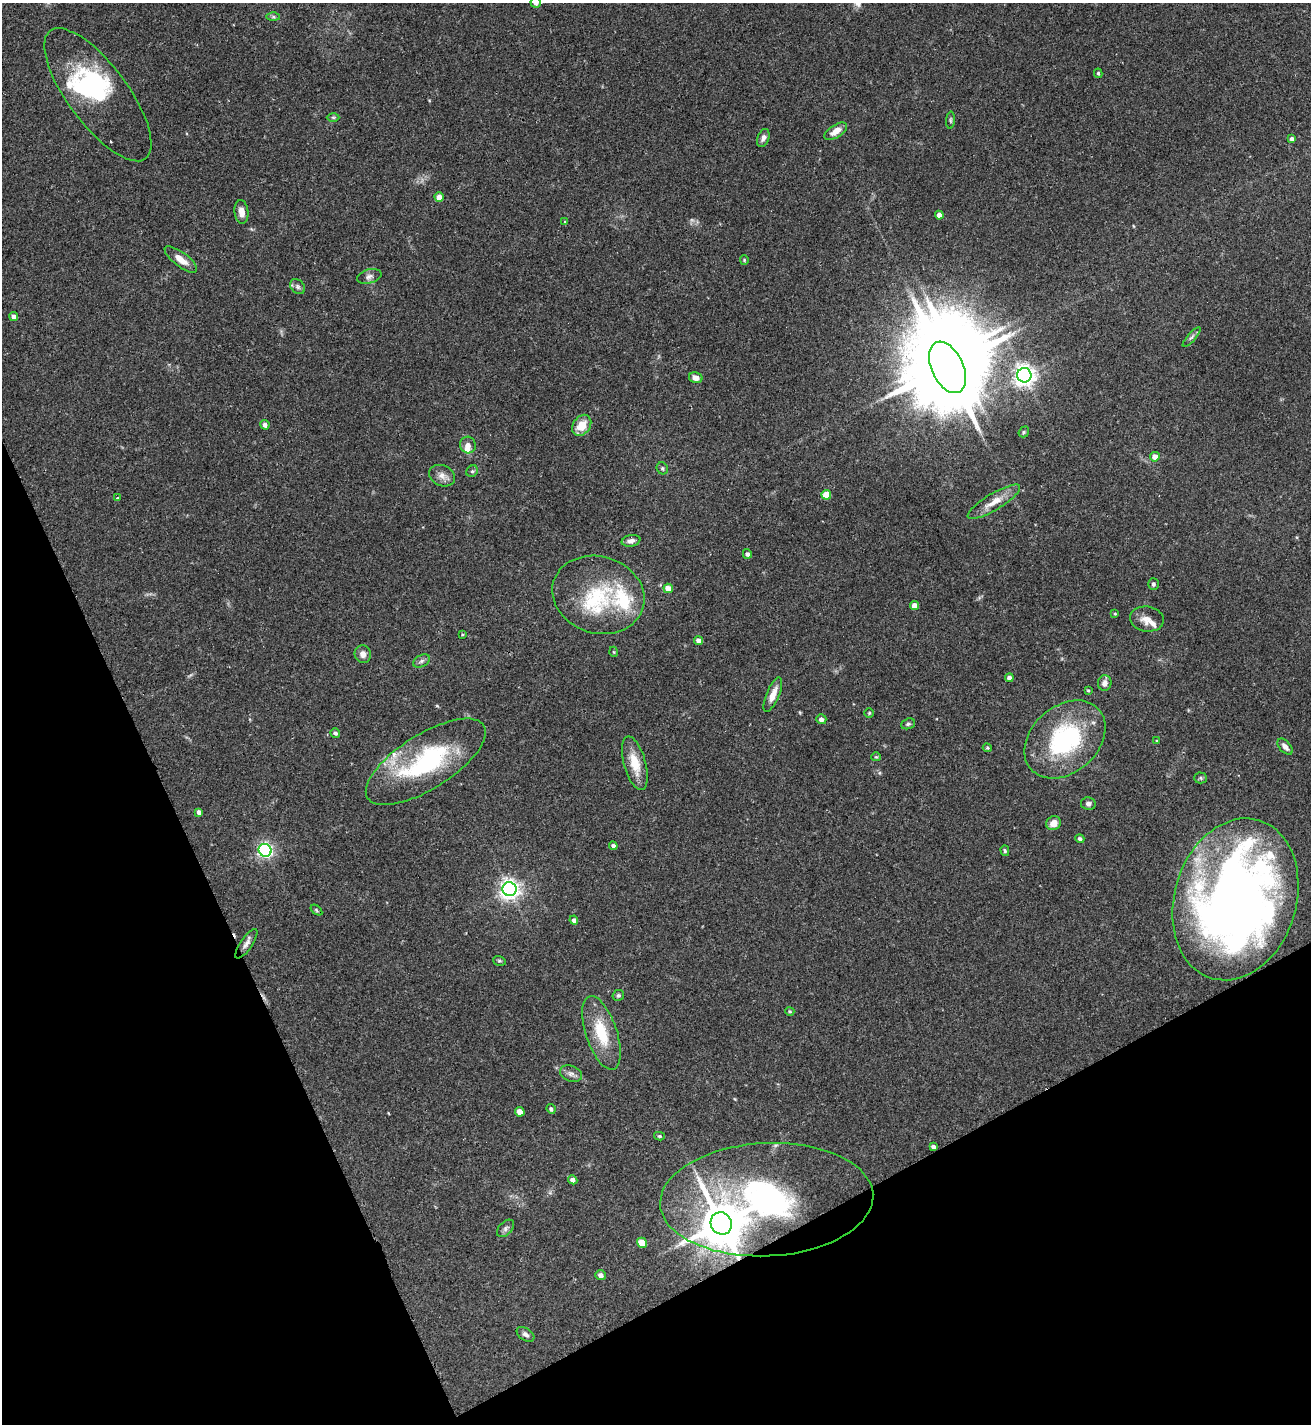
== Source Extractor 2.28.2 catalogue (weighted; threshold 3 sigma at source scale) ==
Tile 14 of 4 x 4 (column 2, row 4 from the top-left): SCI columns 1469-2777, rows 7-1428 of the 5688 x 5698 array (HDU 1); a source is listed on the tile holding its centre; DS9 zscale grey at full resolution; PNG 1313 x 1426 px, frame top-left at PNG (2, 3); each listed source drawn as its Kron ellipse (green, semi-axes under 4 px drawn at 4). Shown black and unused: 23% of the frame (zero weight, under 2 of 3 exposures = <1% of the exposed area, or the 3 px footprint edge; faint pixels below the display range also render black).
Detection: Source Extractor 2.28.2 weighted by HDU 2 'WHT'; one run over the whole footprint, this tile lists its part. Background 0.0713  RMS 0.0061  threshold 0.0274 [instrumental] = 3 sigma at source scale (4.5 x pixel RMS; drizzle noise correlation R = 1.50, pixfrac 1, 0.05/0.05 arcsec/px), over >= 5 px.
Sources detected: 105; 6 inside a brighter object's white glare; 1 cosmic-ray / hot-pixel residue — neither listed nor drawn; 8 inside a brighter listed object's ellipse — not listed separately; the other 90 listed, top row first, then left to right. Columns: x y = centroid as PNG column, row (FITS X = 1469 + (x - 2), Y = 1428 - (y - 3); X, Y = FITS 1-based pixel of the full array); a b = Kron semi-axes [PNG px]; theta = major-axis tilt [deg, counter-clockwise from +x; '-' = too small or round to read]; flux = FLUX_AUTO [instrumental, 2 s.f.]
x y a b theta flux
536 3 5 5 - 2.9
273 17 7 4 -1 1
1098 73 4 4 - 1
98 95 80 30 -53 46
333 117 6 4 -1 0.86
951 120 9 3 86 0.87
836 131 13 6 33 5.5
763 138 9 6 69 2.5
1292 139 3 3 - 1.6
439 197 5 4 - 6.2
241 212 12 7 -83 4.8
939 215 4 4 - 3.9
565 222 3 3 - 0.56
181 259 19 7 -37 6.8
744 260 5 4 - 0.69
369 276 12 7 15 2.5
298 287 8 6 -47 1.6
14 316 4 4 - 3
1192 337 12 4 49 1.6
947 367 27 16 -65 10000
1024 375 7 7 - 400
696 378 7 5 -13 3.7
265 425 5 4 - 2
582 425 11 8 54 9.6
1024 432 6 5 - 0.94
468 445 8 8 - 3.7
1155 457 5 5 - 4.5
662 468 6 5 - 1.2
472 471 6 5 - 1
442 476 13 10 -25 4
826 495 5 4 - 12
117 498 3 3 - 0.78
994 502 30 8 31 8.8
631 541 9 5 11 2.6
747 554 5 4 - 1.8
1153 584 6 5 - 1.4
668 588 5 4 - 5.8
598 595 47 38 -17 46
914 606 4 4 - 3.6
1115 614 4 3 - 0.58
1147 619 17 12 -8 5.9
462 635 4 3 - 0.56
698 640 5 4 - 3.2
614 652 5 3 - 0.54
363 654 9 8 - 3.3
422 661 9 5 28 1.7
1009 678 4 4 - 2.7
1105 683 7 6 - 2.9
1088 691 3 3 - 0.68
773 695 18 6 67 6.1
869 713 5 5 - 0.77
821 719 5 5 - 2.4
908 724 7 5 19 1.3
335 733 5 4 - 1.5
1065 739 45 33 41 72
1157 741 4 3 - 0.71
1285 747 9 5 -48 3
987 748 5 3 - 0.7
876 757 5 4 - 0.64
426 762 69 27 32 78
635 763 28 11 -74 13
1201 778 6 5 - 1.1
1088 804 7 6 - 1.9
199 812 4 4 - 2.4
1054 823 7 6 - 5.7
1080 839 5 4 - 1.5
613 846 4 4 - 1.7
265 850 6 6 - 180
1005 851 5 4 - 0.85
509 889 7 7 - 360
1235 899 82 61 73 530
316 910 6 4 -38 0.8
574 920 4 4 - 1.8
246 944 17 6 56 3.1
499 961 6 5 - 0.94
618 995 6 5 - 1.1
790 1011 4 4 - 0.79
601 1033 38 15 -71 23
571 1074 11 7 -23 2.6
551 1109 5 4 - 1.4
520 1112 5 4 - 6.3
659 1136 5 4 - 0.94
933 1147 4 3 - 1.6
573 1180 5 4 - 2.6
767 1200 107 56 3 210
721 1223 11 10 - 2800
505 1228 10 6 47 2
642 1243 5 4 - 11
600 1275 5 5 - 2.4
525 1334 10 6 -33 2.1
Overlapping masked pixels (flux is a lower limit): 2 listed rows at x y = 1235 899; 767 1200
Isophote crosses this tile's border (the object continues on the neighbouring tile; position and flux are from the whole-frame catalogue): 1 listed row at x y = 536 3